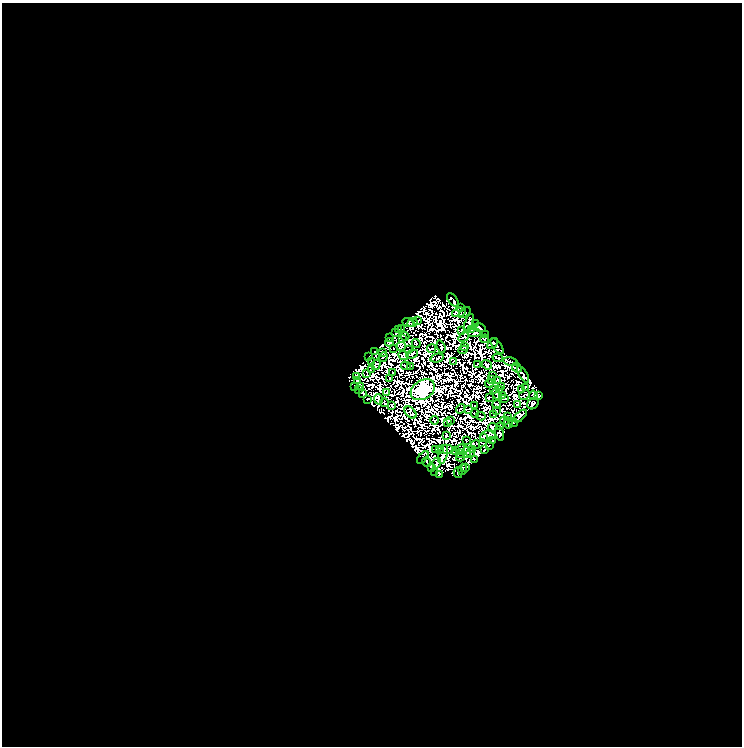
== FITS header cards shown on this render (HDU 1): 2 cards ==
NAXIS1  =                  740
NAXIS2  =                  744

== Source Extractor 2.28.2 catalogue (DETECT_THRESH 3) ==
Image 740 x 744 px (HDU 1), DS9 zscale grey, 1 PNG px = 1 image px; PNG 744 x 748 px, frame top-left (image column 1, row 744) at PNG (2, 3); each listed source drawn as its Kron ellipse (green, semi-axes under 4 px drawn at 4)
Background 0.0567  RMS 0.011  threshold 0.0332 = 3 sigma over >= 5 px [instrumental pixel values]
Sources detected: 278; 144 with non-positive FLUX_AUTO (blend fragments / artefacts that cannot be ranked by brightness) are neither listed nor drawn; the other 134 listed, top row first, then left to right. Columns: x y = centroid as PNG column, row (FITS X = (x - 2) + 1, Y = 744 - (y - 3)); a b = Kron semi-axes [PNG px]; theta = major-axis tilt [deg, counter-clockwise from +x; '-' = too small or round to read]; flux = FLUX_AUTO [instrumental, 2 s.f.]
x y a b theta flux
453 300 8 3 -52 4.8
461 308 3 2 - 1.1
459 312 7 2 19 1.6
464 313 7 3 39 8.9
418 320 3 2 - 1.3
408 322 6 3 -18 3.8
412 323 5 2 - 2.4
469 323 9 4 68 1.5
475 324 4 2 - 0.73
401 328 4 2 - 1.3
479 328 6 3 -15 5.1
398 329 3 2 - 2.2
471 329 4 3 - 1.2
462 331 3 2 - 2.3
396 332 3 2 - 0.98
474 333 7 3 1 1.6
485 334 3 2 - 3.1
405 336 4 2 - 1.9
464 337 5 2 - 0.6
389 338 2 2 - 1.7
402 339 3 2 - 1.3
485 339 4 2 - 0.66
390 342 4 2 - 1.1
493 343 6 3 50 0.99
416 344 4 2 - 0.82
401 346 4 3 - 3.8
464 346 3 2 - 0.66
497 346 9 3 -51 3.1
441 347 6 2 -71 1.6
393 349 2 2 - 1.3
431 349 4 2 - 0.26
409 350 4 2 - 0.5
463 350 5 2 - 1.1
375 352 3 2 - 1.1
383 353 3 2 - 0.84
412 354 6 2 24 0.063
404 356 6 4 -26 0.53
368 357 3 2 - 0.41
383 357 4 2 - 2.5
437 358 7 3 15 0.71
498 358 5 2 - 0.8
371 361 3 2 - 1.3
453 361 4 2 - 0.41
511 362 7 3 -12 6.7
477 364 3 2 - 0.065
376 365 5 3 - 0.54
487 365 5 3 - 0.46
406 366 5 3 - 3.6
411 366 4 2 - 1.1
517 368 5 3 - 2.5
371 369 3 2 - 0.91
393 372 3 2 - 1.8
367 373 4 2 - 0.42
523 374 9 3 -59 6.2
356 376 4 3 - 4.1
492 376 3 2 - 0.46
390 378 3 2 - 1.2
492 380 3 2 - 1.3
498 380 3 2 - 0.8
358 381 3 3 - 2.6
489 384 4 3 - 1.4
355 387 2 2 - 0.92
361 387 3 2 - 1.2
502 387 4 2 - 0.29
525 387 4 2 - 1.2
358 389 3 2 - 0.25
493 389 3 2 - 1
423 390 13 9 31 1800
499 390 3 2 - 1.5
521 390 4 3 - 1.4
387 392 4 2 - 1
363 394 4 3 - 0.21
497 394 6 2 -58 0.26
503 395 2 2 - 0.99
524 395 6 2 29 0.62
533 395 5 2 - 0.92
538 396 3 2 - 0.76
489 398 2 2 - 1.6
367 399 3 2 - 1.6
378 399 5 3 - 4.6
505 399 3 2 - 1.7
384 403 4 3 - 1.3
497 404 4 3 - 1.7
533 404 6 5 - 2.2
392 405 4 3 - 2.8
518 405 3 3 - 0.88
475 406 3 2 - 0.91
461 409 5 3 - 0.61
468 409 4 3 - 0.29
496 411 3 2 - 1.1
410 412 7 4 -45 1.3
475 413 4 3 - 0.17
494 414 2 2 - 1.5
481 416 4 2 - 1.3
520 416 8 3 44 0.23
507 417 3 2 - 1.3
434 420 4 2 - 1.3
451 421 3 2 - 1.5
504 421 4 2 - 1.4
447 422 4 2 - 2.3
508 423 5 3 - 0.3
514 423 4 2 - 2.1
501 426 4 2 - 1.5
492 428 4 3 - 7.1
500 434 7 4 -75 0.89
446 435 3 2 - 3.1
488 435 8 5 12 26
483 437 4 2 - 5.8
466 440 3 2 - 1.3
492 441 4 2 - 3.7
476 445 4 2 - 0.68
490 446 2 2 - 0.86
446 449 8 3 -3 4.9
460 449 5 3 - 0.62
473 449 3 2 - 1.8
436 450 3 2 - 2
440 450 4 2 - 1.3
485 450 3 2 - 3.1
456 451 3 2 - 1.3
466 452 6 4 -79 2.6
470 453 4 2 - 0.86
443 454 10 3 75 4.3
460 454 3 2 - 0.56
423 457 7 3 52 0.26
461 457 5 2 - 3.2
474 459 2 2 - 1.2
427 462 5 2 - 2
437 463 5 2 - 2
432 467 4 3 - 2.6
466 467 3 3 - 0.087
462 469 6 2 75 1.5
435 472 3 2 - 1.1
458 473 5 2 - 2.8
439 474 4 2 - 1.9
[144 non-positive-flux detections neither listed nor drawn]